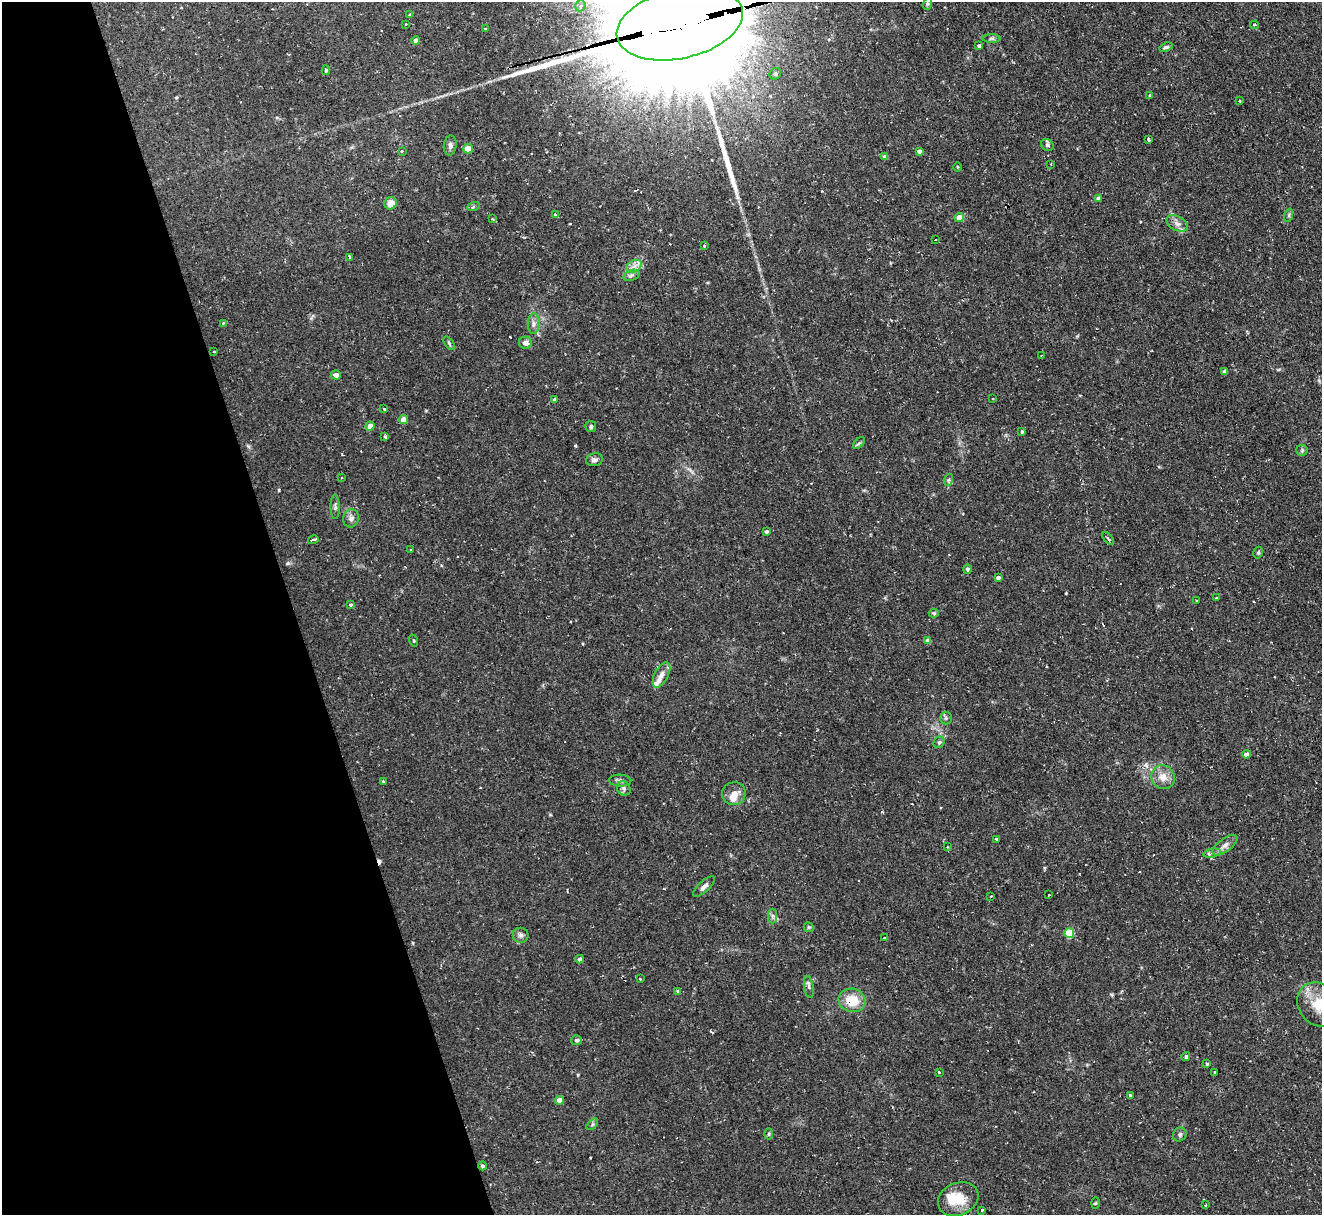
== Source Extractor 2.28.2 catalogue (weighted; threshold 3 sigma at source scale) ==
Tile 5 of 4 x 4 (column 1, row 2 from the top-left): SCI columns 1-1320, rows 2567-3779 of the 5279 x 5261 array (HDU 1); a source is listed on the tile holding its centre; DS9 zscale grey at full resolution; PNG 1324 x 1217 px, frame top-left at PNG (2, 2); each listed source drawn as its Kron ellipse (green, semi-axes under 4 px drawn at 4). Shown black and unused: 22% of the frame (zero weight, under 2 of 3 exposures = <1% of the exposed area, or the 3 px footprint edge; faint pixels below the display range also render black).
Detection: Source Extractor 2.28.2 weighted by HDU 2 'WHT'; one run over the whole footprint, this tile lists its part. Background 0.126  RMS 0.0071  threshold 0.0318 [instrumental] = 3 sigma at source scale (4.5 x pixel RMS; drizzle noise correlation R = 1.50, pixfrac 1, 0.05/0.05 arcsec/px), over >= 5 px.
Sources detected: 126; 2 inside a brighter object's white glare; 3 cosmic-ray / hot-pixel residue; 1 long thin detection or spike segment (spike, bleed or trail) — neither listed nor drawn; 5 inside a brighter listed object's ellipse — not listed separately; the other 115 listed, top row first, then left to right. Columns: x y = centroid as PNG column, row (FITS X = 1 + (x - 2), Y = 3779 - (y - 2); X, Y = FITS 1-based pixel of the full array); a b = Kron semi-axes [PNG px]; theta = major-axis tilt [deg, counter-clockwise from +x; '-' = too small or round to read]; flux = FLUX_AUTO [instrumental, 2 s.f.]
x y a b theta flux
927 4 6 4 72 0.83
581 6 6 5 - 2.5
410 15 4 4 - 1
406 24 3 2 - 0.57
680 24 64 34 13 44000
1255 25 4 3 - 0.91
486 29 3 3 - 2
991 38 9 4 0 1.4
416 40 4 4 - 2.6
979 46 4 4 - 1.1
1166 47 7 3 19 1.3
326 70 5 4 - 0.85
775 74 6 5 - 1.3
1150 96 3 3 - 1.3
1239 101 3 3 - 0.69
1148 139 4 3 - 2
450 145 10 6 81 2.3
1047 145 6 5 - 1.5
468 149 5 4 - 12
402 151 3 3 - 0.84
919 151 4 3 - 1.8
885 157 4 4 - 2.9
1051 164 2 2 - 0.65
957 167 4 3 - 0.69
1099 198 4 4 - 3.5
390 203 6 6 - 6.9
473 207 6 4 19 0.98
555 215 3 3 - 2.3
1289 215 7 4 72 1.1
959 217 4 4 - 7.1
492 219 3 3 - 0.89
1177 223 11 7 -28 3.6
935 240 2 2 - 0.64
704 245 4 3 - 0.84
349 257 4 3 - 3
634 266 8 5 30 3.3
631 275 8 5 20 1.8
223 323 3 3 - 0.56
534 323 10 6 89 2.9
449 343 7 4 -55 1
525 343 6 6 - 3.7
214 351 3 2 - 0.69
1041 355 3 2 - 0.73
1225 371 4 4 - 2.5
336 375 5 4 - 3.2
993 398 3 2 - 0.67
554 400 3 3 - 1
384 409 3 3 - 2.3
403 419 4 4 - 6.2
370 426 4 4 - 5.5
591 427 5 5 - 1.5
1022 432 4 4 - 1.5
385 436 4 3 - 4
859 443 7 4 44 1.1
1302 450 6 5 - 1.1
594 460 8 6 11 2.3
341 478 3 2 - 1.1
948 480 6 4 70 0.98
335 507 12 4 -89 1.7
351 518 9 8 - 3
766 531 4 4 - 1.6
1108 538 7 3 -51 2
313 540 5 3 - 5.1
411 550 2 2 - 0.54
1258 553 6 4 74 1.1
967 569 5 4 - 1.3
998 577 4 3 - 1.9
1217 598 3 3 - 1.1
1197 600 3 2 - 0.59
350 605 3 3 - 2.4
934 613 5 4 - 0.98
414 640 6 3 -71 0.71
928 641 4 4 - 3.9
661 675 14 6 62 4
946 718 6 6 - 1.4
939 742 6 5 - 1.5
1246 754 4 4 - 3.8
1163 777 12 11 - 6.9
383 781 3 3 - 0.69
620 781 11 6 -2 2.3
624 788 8 6 -50 1.7
734 794 12 11 - 6.3
997 839 3 3 - 1.2
1225 845 15 6 36 3.8
948 847 3 3 - 0.65
1212 853 9 4 10 3.7
704 886 14 5 42 3
1049 895 3 2 - 0.74
991 896 3 3 - 0.76
772 916 7 4 -89 1.6
809 927 5 4 - 0.97
1069 933 5 5 - 27
521 935 8 7 - 2.4
884 938 3 3 - 1
580 959 4 4 - 2.2
640 979 3 3 - 0.72
809 987 11 5 -81 1.8
678 991 3 3 - 1.4
852 1000 13 11 -13 15
1319 1005 24 20 -47 22
576 1040 5 5 - 1.3
1186 1056 4 4 - 1.4
1207 1064 4 3 - 1
939 1072 3 3 - 0.91
1215 1073 3 2 - 0.74
1130 1095 4 3 - 3.9
559 1100 4 4 - 5
592 1124 7 4 45 1.1
769 1134 5 3 - 0.83
1180 1134 7 6 - 1.7
483 1166 4 4 - 1.3
958 1199 21 16 24 16
1095 1203 6 4 88 0.76
1205 1205 3 3 - 0.64
982 1210 3 3 - 1.3
Overlapping masked pixels (flux is a lower limit): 3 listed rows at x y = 680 24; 1212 853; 852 1000
Isophote crosses this tile's border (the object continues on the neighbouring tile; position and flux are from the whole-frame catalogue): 2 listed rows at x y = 680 24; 1319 1005
Unlisted compact peaks at least as high as the median listed source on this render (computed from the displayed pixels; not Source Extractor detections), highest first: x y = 279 490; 288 563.